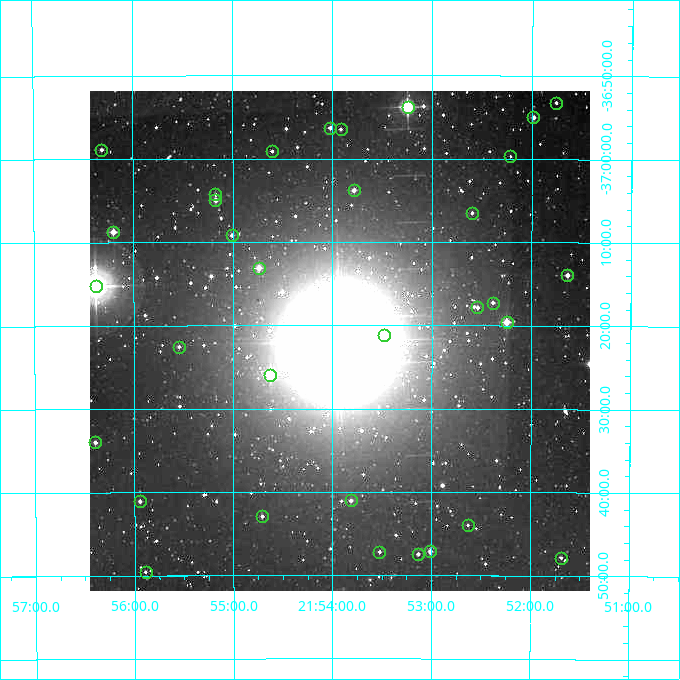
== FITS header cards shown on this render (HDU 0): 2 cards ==
NAXIS1  =                  500
NAXIS2  =                  500

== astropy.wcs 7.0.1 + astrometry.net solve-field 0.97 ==
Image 500 x 500 px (HDU 0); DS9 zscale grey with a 90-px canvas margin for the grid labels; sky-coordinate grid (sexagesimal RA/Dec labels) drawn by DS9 from the SOLVED WCS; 33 Tycho-2 reference stars matched to detected sources circled (green)
Header WCS: none
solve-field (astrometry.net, Tycho-2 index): SOLVED blind (the file carries no WCS)
Solved WCS: RA---TAN-SIP/DEC--TAN-SIP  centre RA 21:53:56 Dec -37:22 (328.48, -37.36 deg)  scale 7.2 arcsec/px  FOV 60.0' x 60.0'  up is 0 deg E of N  parity normal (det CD < 0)
(file carries no celestial WCS; the grid is the blind solution)
Tycho-2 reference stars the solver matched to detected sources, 33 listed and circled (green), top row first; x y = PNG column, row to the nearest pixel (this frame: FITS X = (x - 90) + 1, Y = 500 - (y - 91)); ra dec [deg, ICRS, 3 dp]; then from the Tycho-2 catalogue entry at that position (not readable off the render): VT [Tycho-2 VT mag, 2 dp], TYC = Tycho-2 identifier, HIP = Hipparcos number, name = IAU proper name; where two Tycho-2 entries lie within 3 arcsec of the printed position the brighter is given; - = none
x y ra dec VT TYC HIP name
556 103 327.941 -36.887 11.80 7494-239-1 - -
408 107 328.311 -36.897 7.07 7494-218-1 108035 -
533 117 327.996 -36.917 10.06 7494-233-1 - -
330 128 328.505 -36.938 10.68 7494-107-1 - -
341 129 328.479 -36.941 11.33 7494-28-1 - -
101 150 329.078 -36.981 11.29 7494-11-1 - -
272 151 328.651 -36.985 11.71 7494-174-1 - -
510 156 328.054 -36.995 12.00 7494-431-1 - -
354 190 328.445 -37.063 10.62 7494-72-1 - -
215 194 328.793 -37.071 11.27 7494-78-1 - -
215 200 328.793 -37.083 10.79 7494-6-1 - -
472 213 328.150 -37.108 11.01 7494-476-1 - -
113 232 329.049 -37.145 9.66 7494-90-1 - -
232 235 328.752 -37.153 11.13 7494-149-1 - -
259 268 328.685 -37.218 9.74 7494-125-1 - -
567 275 327.909 -37.232 10.13 7494-480-1 - -
96 286 329.095 -37.254 5.45 7494-1747-1 108294 -
493 303 328.097 -37.287 10.93 7494-277-1 - -
477 307 328.135 -37.297 11.18 7494-492-1 - -
507 322 328.062 -37.326 9.27 7494-176-1 - -
384 335 328.371 -37.353 10.01 7494-689-1 - -
179 347 328.886 -37.375 11.46 7494-135-1 - -
270 375 328.656 -37.432 8.31 7494-121-1 - -
95 442 329.098 -37.566 10.78 7982-308-1 - -
351 500 328.453 -37.684 11.02 7982-249-1 - -
140 501 328.987 -37.684 11.11 7982-168-1 - -
262 516 328.677 -37.715 11.43 7982-246-1 - -
468 525 328.158 -37.732 11.80 7982-885-1 - -
430 551 328.253 -37.786 10.12 7982-290-1 - -
379 552 328.381 -37.786 11.63 7982-198-1 - -
418 554 328.283 -37.791 11.45 7982-212-1 - -
561 558 327.922 -37.797 11.50 7982-1058-1 - -
146 572 328.973 -37.826 12.01 7982-421-1 - -